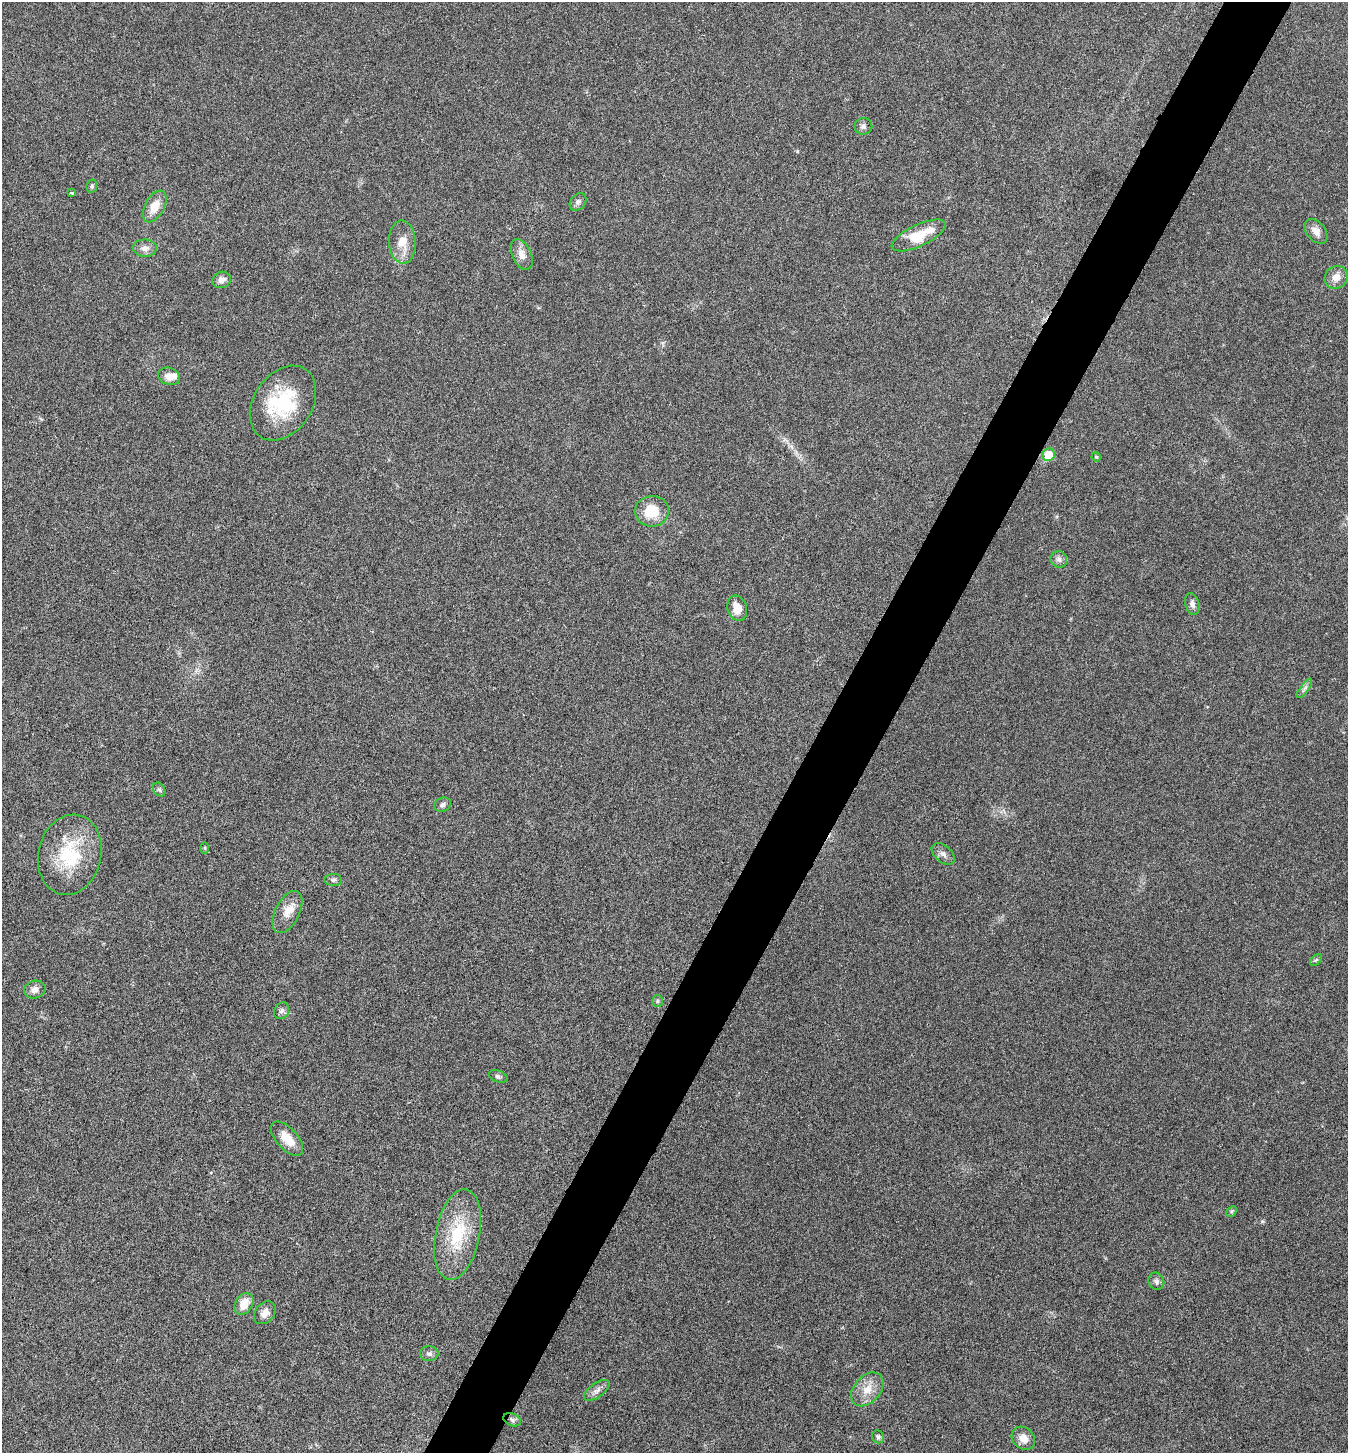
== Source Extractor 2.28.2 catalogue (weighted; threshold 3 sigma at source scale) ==
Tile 10 of 4 x 4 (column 2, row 3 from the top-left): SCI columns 1637-2982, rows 1457-2907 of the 5824 x 5817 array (HDU 1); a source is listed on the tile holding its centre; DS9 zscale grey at full resolution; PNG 1350 x 1455 px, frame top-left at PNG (2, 2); each listed source drawn as its Kron ellipse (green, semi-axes under 4 px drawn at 4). Shown black and unused: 5% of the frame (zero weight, under 3 of 6 exposures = <1% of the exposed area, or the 3 px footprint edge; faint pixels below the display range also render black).
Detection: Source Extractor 2.28.2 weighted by HDU 2 'WHT'; one run over the whole footprint, this tile lists its part. Background 0.0356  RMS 0.0039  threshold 0.0158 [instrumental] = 3 sigma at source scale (4.09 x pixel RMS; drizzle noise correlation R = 1.36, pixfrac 0.8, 0.05/0.05 arcsec/px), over >= 5 px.
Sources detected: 47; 1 inside a brighter object's white glare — neither listed nor drawn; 1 inside a brighter listed object's ellipse — not listed separately; the other 45 listed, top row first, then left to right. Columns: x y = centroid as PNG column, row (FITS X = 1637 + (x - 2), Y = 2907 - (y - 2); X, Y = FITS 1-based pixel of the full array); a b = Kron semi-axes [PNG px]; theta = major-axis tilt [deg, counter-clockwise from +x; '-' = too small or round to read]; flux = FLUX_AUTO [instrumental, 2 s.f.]
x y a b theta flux
863 126 9 8 - 1.3
92 186 7 5 80 0.66
72 193 4 3 - 0.57
578 202 10 7 49 1.3
155 206 17 9 60 5.9
1316 231 14 9 -51 2.9
919 235 29 10 25 12
402 242 21 13 -86 6.1
145 248 12 8 -1 2.2
522 254 16 9 -65 3
1336 277 12 11 - 3.1
222 280 9 8 - 2
169 376 11 8 -21 3.1
283 403 40 29 56 25
1049 455 6 6 - 7.6
1096 457 5 4 - 0.39
652 511 17 15 3 9.4
1059 559 8 8 - 1.5
1192 604 11 7 -76 1.6
737 608 13 9 -72 4.2
1305 688 11 4 54 0.98
159 790 7 5 -54 0.78
443 805 9 7 21 1.2
205 848 6 4 -89 0.46
943 854 13 8 -40 1.7
70 855 40 31 77 22
333 880 9 6 -1 0.85
287 912 23 12 63 5
1316 960 7 4 44 0.59
35 990 11 9 13 2.4
657 1001 6 5 - 0.64
282 1011 9 7 57 1.2
498 1076 10 5 -19 0.94
287 1139 21 10 -47 5.7
1232 1211 6 4 45 0.55
458 1235 46 22 79 19
1156 1281 9 7 -59 1.3
244 1304 12 8 58 5.2
265 1313 12 9 50 2.8
429 1354 9 7 1 1.2
867 1389 19 13 48 5.6
597 1390 15 7 35 1.9
512 1420 9 6 -22 0.97
878 1437 7 6 - 1.1
1023 1438 13 10 -44 3.5